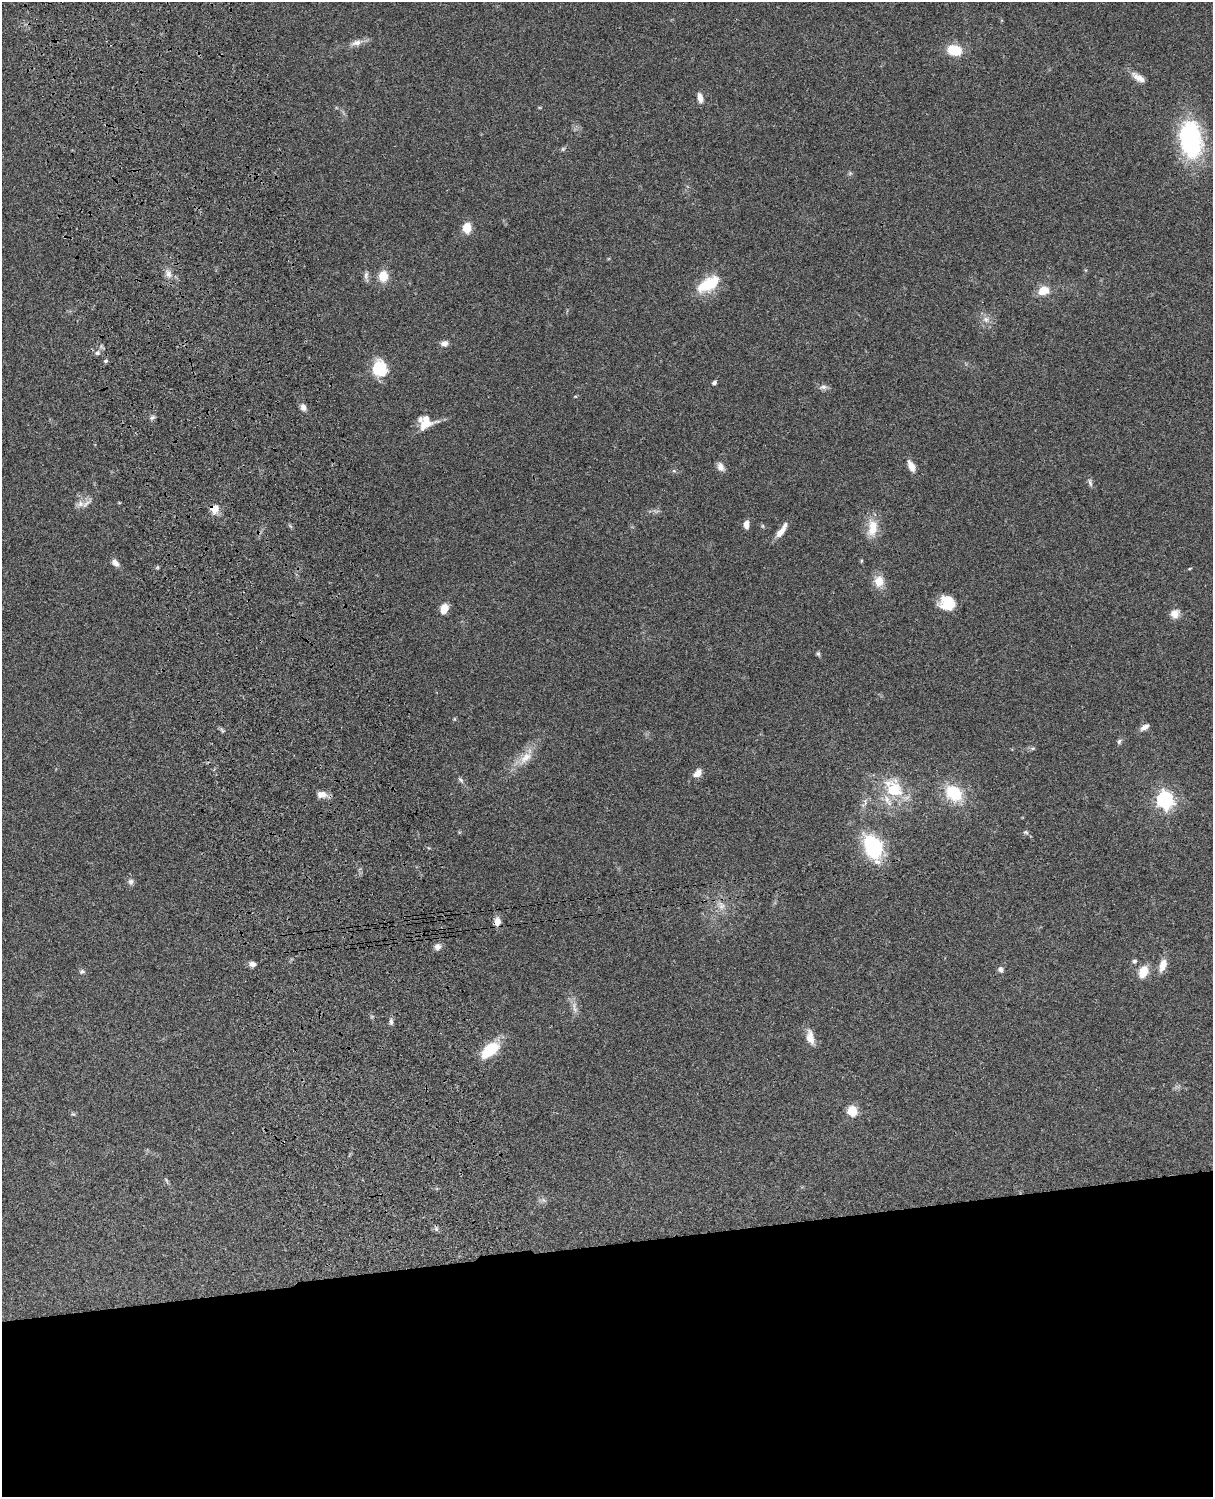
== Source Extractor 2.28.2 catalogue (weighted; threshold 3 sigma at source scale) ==
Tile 11 of 4 x 3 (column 3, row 3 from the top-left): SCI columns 2545-3755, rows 276-1770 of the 5086 x 4924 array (HDU 1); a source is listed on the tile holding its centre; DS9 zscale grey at full resolution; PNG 1215 x 1499 px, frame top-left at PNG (2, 2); no overlay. Shown black and unused: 17% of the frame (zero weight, under 3 of 4 exposures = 6% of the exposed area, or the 3 px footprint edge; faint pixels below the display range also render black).
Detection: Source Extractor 2.28.2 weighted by HDU 2 'WHT'; one run over the whole footprint, this tile lists its part. Background 0.0966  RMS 0.0063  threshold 0.0284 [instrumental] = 3 sigma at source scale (4.5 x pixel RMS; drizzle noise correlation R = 1.50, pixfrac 1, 0.05/0.05 arcsec/px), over >= 5 px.
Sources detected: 70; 1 too faint to see at this stretch — not listed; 1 inside a brighter listed object's ellipse — not listed separately; the other 68 listed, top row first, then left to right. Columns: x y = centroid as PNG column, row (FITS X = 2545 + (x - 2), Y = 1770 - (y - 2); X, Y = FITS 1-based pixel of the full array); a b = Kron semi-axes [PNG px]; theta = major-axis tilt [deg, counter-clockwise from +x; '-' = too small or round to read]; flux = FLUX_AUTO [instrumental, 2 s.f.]
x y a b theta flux
356 43 15 8 14 4.1
955 50 17 12 -11 14
1141 79 22 8 -35 5.1
700 98 11 6 -79 3.7
1191 139 38 22 -83 80
563 149 7 4 45 0.97
467 228 9 7 89 11
168 274 10 8 -68 3.4
366 275 11 6 84 2.1
383 276 11 9 85 9.9
708 284 28 14 28 21
1043 290 14 11 21 7.9
986 319 9 7 -55 3.1
444 343 9 7 12 2.8
97 353 6 5 - 1.5
106 361 5 4 - 1.2
379 369 15 12 -65 26
714 382 6 5 - 1.3
823 387 10 6 3 2.2
303 407 7 6 - 3.5
152 417 7 5 21 1.4
425 423 16 14 21 12
911 466 14 7 -61 4.9
721 467 11 7 -63 3.8
674 471 6 4 -18 0.87
1090 483 12 5 -75 1.7
86 503 18 5 36 3.4
215 509 12 11 - 5.2
746 524 9 6 -88 3.4
872 528 24 12 85 11
781 532 16 7 50 5.4
861 561 5 3 - 0.61
115 563 9 6 -50 3.6
1190 568 5 3 - 0.55
879 581 16 13 86 7.8
947 603 16 15 - 13
444 609 9 7 66 8.5
1175 614 11 10 - 4.7
818 653 6 5 - 1.1
1144 727 13 6 30 2.7
1119 742 7 5 73 1.3
1033 748 6 4 18 0.88
525 758 22 11 41 9.1
697 773 10 7 44 4.8
461 780 9 5 -52 1.5
894 790 26 23 -73 26
954 793 20 15 -41 23
322 794 12 8 0 4.7
1165 800 7 6 - 210
1026 832 7 5 -21 1.1
873 847 20 13 -67 57
131 882 8 7 - 2.1
722 906 10 8 78 3.7
497 921 11 8 80 4.5
437 947 9 8 - 2.8
1134 961 6 6 - 1.2
252 964 7 6 - 3
1163 965 13 7 72 7.4
1000 969 7 7 - 2
82 971 7 6 - 1.4
1143 972 15 10 69 9.2
391 1022 9 5 -89 1.7
810 1037 20 9 -80 6.2
490 1050 18 10 38 26
852 1111 7 6 - 17
73 1114 6 4 -39 0.8
166 1180 8 3 -71 0.89
436 1229 5 5 - 1.3
Overlapping masked pixels (flux is a lower limit): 2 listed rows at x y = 215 509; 497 921